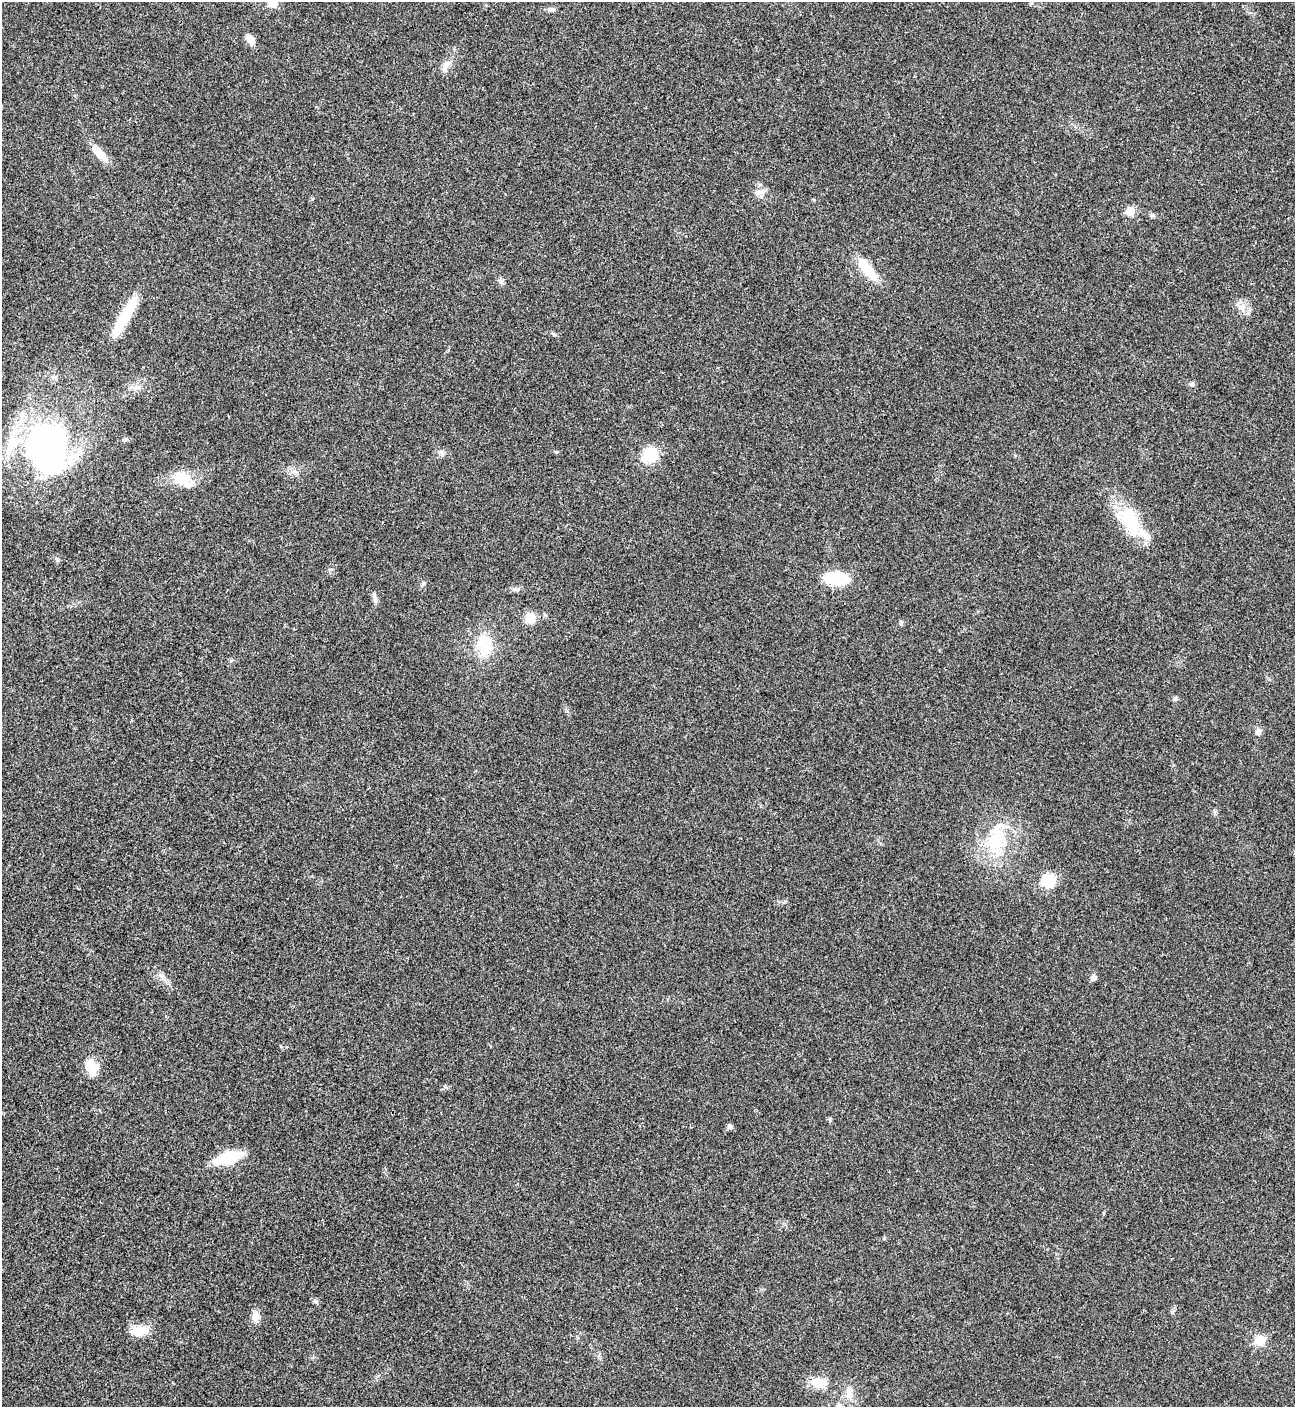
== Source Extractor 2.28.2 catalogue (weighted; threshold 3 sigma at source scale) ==
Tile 11 of 4 x 4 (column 3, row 3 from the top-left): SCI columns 2876-4168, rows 1412-2816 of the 5621 x 5633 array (HDU 1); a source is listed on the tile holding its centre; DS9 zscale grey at full resolution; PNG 1297 x 1409 px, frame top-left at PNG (2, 2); no overlay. Shown black and unused: <1% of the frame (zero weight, under 3 of 4 exposures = <1% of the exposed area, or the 3 px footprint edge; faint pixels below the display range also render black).
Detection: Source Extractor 2.28.2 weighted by HDU 2 'WHT'; one run over the whole footprint, this tile lists its part. Background 0.0209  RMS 0.0041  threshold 0.0185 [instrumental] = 3 sigma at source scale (4.5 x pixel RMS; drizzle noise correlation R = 1.50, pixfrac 1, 0.05/0.05 arcsec/px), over >= 5 px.
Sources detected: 42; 1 inside a brighter object's white glare — not listed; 2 inside a brighter listed object's ellipse — not listed separately; the other 39 listed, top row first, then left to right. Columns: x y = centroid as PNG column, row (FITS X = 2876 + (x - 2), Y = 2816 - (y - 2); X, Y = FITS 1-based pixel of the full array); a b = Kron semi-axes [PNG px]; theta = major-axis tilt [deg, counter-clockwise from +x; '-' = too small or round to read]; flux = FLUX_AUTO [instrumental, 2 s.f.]
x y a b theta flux
273 3 6 5 - 9.4
552 9 7 6 - 0.97
250 39 13 7 -55 3.1
446 65 17 7 60 2.6
99 153 25 9 -44 5.3
762 192 12 8 5 2.5
1130 211 6 5 - 9.8
1151 215 6 4 45 0.64
867 269 26 10 -51 12
501 281 7 6 - 1.1
124 317 51 9 60 17
1191 384 7 5 -2 0.9
49 446 64 55 -57 96
556 452 4 4 - 0.5
650 455 20 19 - 9.8
182 478 22 16 -10 9.8
1129 520 42 21 -67 21
836 579 17 9 -4 27
423 584 6 4 20 0.6
515 589 6 6 - 0.95
375 598 14 5 -74 1.7
530 618 9 9 - 7
901 623 5 5 - 0.89
484 644 29 17 -88 13
1175 699 7 5 -90 0.81
1258 732 8 7 - 1.7
996 841 30 22 80 20
1048 880 9 8 - 21
1093 978 8 6 62 1.1
91 1066 21 14 -64 6.6
730 1126 7 6 - 1
228 1158 22 10 17 20
315 1301 6 4 -19 0.67
256 1317 13 9 -85 2.9
140 1331 22 13 11 6.1
1260 1340 6 5 - 16
819 1382 22 12 -4 6.1
849 1389 14 8 57 3
838 1406 7 7 - 1.2
Isophote crosses this tile's border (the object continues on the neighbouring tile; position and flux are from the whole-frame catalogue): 2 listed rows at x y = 273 3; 838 1406
Unlisted compact peaks at least as high as the median listed source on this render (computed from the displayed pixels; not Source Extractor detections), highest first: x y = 554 335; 57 560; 1172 1312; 162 976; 830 1120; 884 1238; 312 199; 281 1046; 331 569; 442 452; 294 471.